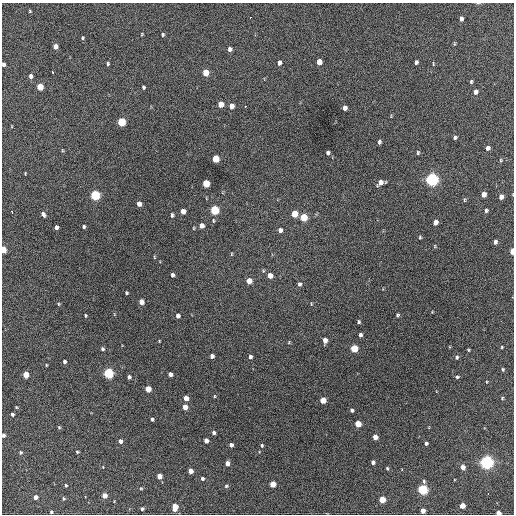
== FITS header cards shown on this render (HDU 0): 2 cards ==
NAXIS1  =                  512 / Axis length
NAXIS2  =                  512 / Axis length

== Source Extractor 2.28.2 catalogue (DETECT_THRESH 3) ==
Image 512 x 512 px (HDU 0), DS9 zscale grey, 1 PNG px = 1 image px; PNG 516 x 516 px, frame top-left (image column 1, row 512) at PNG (2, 3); no overlay
Background 405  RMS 20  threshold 58.5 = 3 sigma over >= 5 px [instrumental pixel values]
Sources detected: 144; all 144 listed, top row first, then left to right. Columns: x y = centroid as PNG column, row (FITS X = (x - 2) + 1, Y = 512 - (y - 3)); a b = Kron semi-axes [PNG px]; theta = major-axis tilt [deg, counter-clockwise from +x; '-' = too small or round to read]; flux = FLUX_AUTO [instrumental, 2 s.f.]
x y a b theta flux
30 11 4 3 - 1200
250 17 3 2 - 2500
461 19 5 4 - 5300
142 34 4 3 - 1100
163 34 4 4 - 1700
83 38 4 4 - 1500
454 44 6 3 90 1300
55 46 5 4 - 7200
230 49 4 4 - 4600
319 62 5 4 - 15000
416 62 4 4 - 2900
279 63 5 4 - 4900
3 64 4 3 - 3200
108 64 4 3 - 1800
433 64 6 3 -82 1100
52 72 3 3 - 3600
205 73 5 4 - 23000
31 76 5 4 - 4500
471 82 5 3 - 1800
40 87 5 4 - 29000
143 87 4 3 - 1900
475 92 5 4 - 6300
221 104 5 4 - 14000
231 106 5 4 - 10000
245 106 3 3 - 3600
345 108 5 4 - 5700
121 122 5 4 - 69000
455 137 4 4 - 3000
379 142 4 3 - 2700
488 148 4 4 - 5400
62 150 5 3 - 1100
328 153 4 4 - 3100
418 153 5 3 - 1700
215 159 5 4 - 37000
501 160 5 3 - 1500
25 173 4 2 - 900
432 179 6 5 - 390000
380 182 6 5 - 8300
206 184 5 4 - 40000
484 194 5 4 - 9400
95 195 5 5 - 120000
501 197 5 4 - 7200
464 200 6 3 89 1400
139 204 5 4 - 8300
214 210 5 5 - 92000
183 211 5 4 - 12000
486 211 4 3 - 2400
12 212 3 2 - 3500
43 214 5 4 - 4300
294 214 5 4 - 25000
172 215 5 4 - 2200
304 217 5 5 - 43000
213 221 6 4 -88 1800
435 222 5 4 - 8600
202 226 5 4 - 8700
56 227 4 4 - 4800
84 227 4 3 - 2200
280 230 5 4 - 4700
420 237 5 3 - 1500
495 242 4 3 - 3400
435 246 5 3 - 1300
3 249 5 4 - 26000
512 251 5 3 - 19000
231 254 5 3 - 1100
154 257 5 3 - 1100
172 275 4 3 - 3000
270 276 5 4 - 12000
249 281 5 4 - 13000
299 284 5 4 - 2800
126 293 3 3 - 1700
141 302 4 4 - 12000
58 304 5 3 - 1200
311 304 5 3 - 1100
432 312 3 3 - 900
85 315 4 2 - 1400
397 315 4 4 - 1900
178 316 4 4 - 4300
359 322 4 4 - 2000
360 335 4 4 - 3100
325 340 5 4 - 8200
159 341 3 2 - 1000
289 342 5 3 - 1100
502 347 3 2 - 1200
354 348 5 5 - 45000
102 349 4 4 - 2300
468 350 3 3 - 1300
212 356 4 4 - 5000
250 357 5 4 - 3200
457 357 5 4 - 2300
64 362 4 4 - 2800
46 365 3 2 - 1100
503 369 4 3 - 1800
108 373 5 5 - 160000
170 374 4 4 - 6300
26 375 4 4 - 21000
129 377 4 3 - 2900
457 377 4 4 - 2000
148 389 4 4 - 21000
214 396 4 3 - 1100
186 398 4 4 - 12000
502 398 5 4 - 1400
323 400 5 4 - 19000
16 407 4 3 - 1100
185 407 4 4 - 13000
352 410 4 3 - 2500
12 414 3 3 - 2300
152 419 4 3 - 2300
358 424 4 4 - 27000
59 427 4 4 - 1400
214 433 4 3 - 3400
3 435 4 3 - 3000
375 437 4 4 - 12000
120 441 4 4 - 6400
206 441 4 4 - 7500
426 443 4 3 - 3000
231 445 4 4 - 4800
262 445 4 4 - 1800
21 452 4 4 - 2000
77 452 3 3 - 1600
373 462 4 4 - 4300
487 462 5 5 - 460000
227 463 4 4 - 7000
463 467 4 4 - 8900
387 468 4 3 - 1500
190 471 4 4 - 11000
159 476 4 4 - 12000
202 478 4 3 - 3100
424 481 5 4 - 1900
273 484 4 4 - 21000
66 485 3 3 - 1500
226 486 5 4 - 2000
141 488 4 4 - 1300
423 490 5 5 - 160000
488 493 3 2 - 7100
104 496 4 4 - 15000
36 497 4 4 - 7200
63 498 4 4 - 1700
382 500 4 4 - 29000
462 506 4 4 - 17000
175 507 7 5 86 16000
142 509 4 3 - 2400
423 511 4 4 - 9800
51 512 3 3 - 2000
498 513 4 3 - 9100
At the frame edge (FLAGS 8, measured only in part): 5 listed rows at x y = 3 64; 3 249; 512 251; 3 435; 498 513